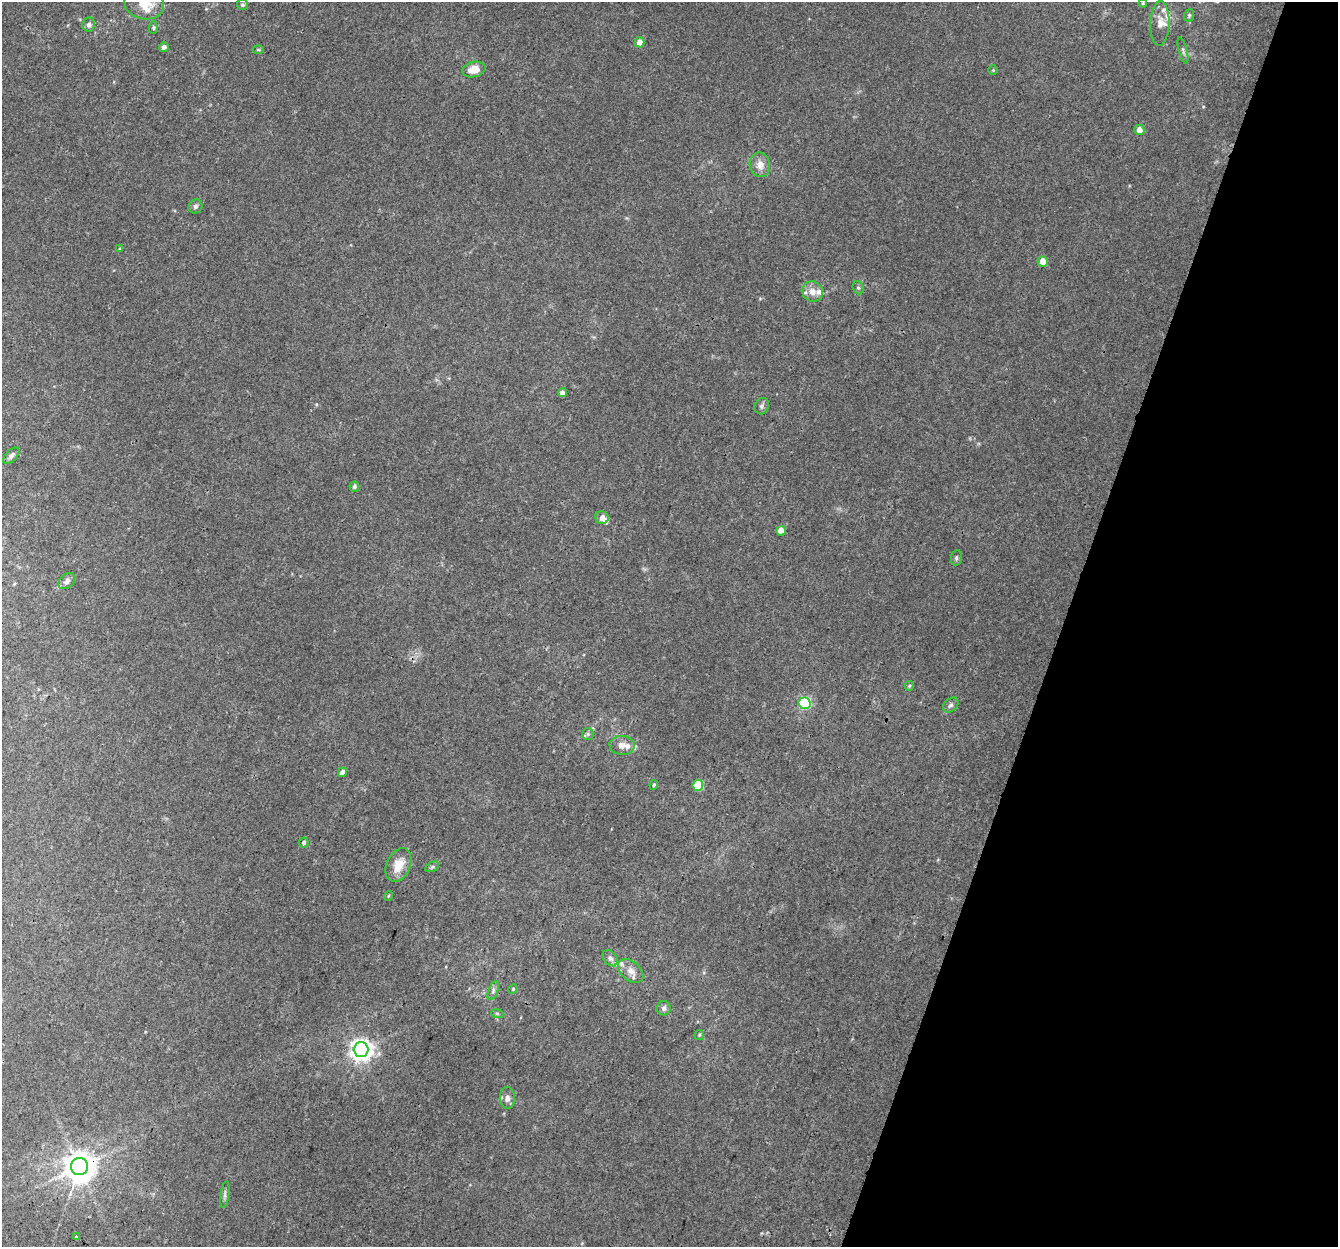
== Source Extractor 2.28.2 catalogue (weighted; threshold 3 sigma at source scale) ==
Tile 8 of 4 x 4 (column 4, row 2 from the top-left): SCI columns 4030-5365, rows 2762-4006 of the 5396 x 5587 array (HDU 1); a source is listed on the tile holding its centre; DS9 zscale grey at full resolution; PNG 1340 x 1249 px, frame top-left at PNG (2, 2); each listed source drawn as its Kron ellipse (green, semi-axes under 4 px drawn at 4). Shown black and unused: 21% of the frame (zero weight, under 3 of 4 exposures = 5% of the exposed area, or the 3 px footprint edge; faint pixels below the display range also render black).
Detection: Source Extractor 2.28.2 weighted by HDU 2 'WHT'; one run over the whole footprint, this tile lists its part. Background 0.0321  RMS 0.004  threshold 0.0179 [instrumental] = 3 sigma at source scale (4.5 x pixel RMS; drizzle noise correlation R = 1.50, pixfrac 1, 0.0396/0.0396 arcsec/px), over >= 5 px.
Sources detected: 62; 10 inside a brighter listed object's ellipse — not listed separately; the other 52 listed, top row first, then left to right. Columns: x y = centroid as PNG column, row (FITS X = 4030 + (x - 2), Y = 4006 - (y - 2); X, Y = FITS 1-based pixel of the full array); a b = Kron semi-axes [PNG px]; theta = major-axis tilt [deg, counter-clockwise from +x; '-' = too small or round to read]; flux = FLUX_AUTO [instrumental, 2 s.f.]
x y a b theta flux
1143 3 4 3 - 0.46
144 4 20 15 -11 7.5
242 5 6 5 - 0.75
1189 15 6 5 - 0.7
1160 23 22 9 88 3.9
89 24 7 6 - 1.1
153 28 6 4 86 0.56
640 42 5 5 - 3.8
164 47 5 4 - 1.3
258 50 6 4 -1 0.47
1183 50 13 4 -75 1.1
474 69 11 7 13 5.3
993 70 4 4 - 0.41
1139 130 5 5 - 3.1
760 165 12 10 -78 3.5
195 206 7 6 - 1.1
120 249 4 3 - 0.61
1043 261 5 5 - 5
858 288 7 5 -68 0.74
812 292 11 10 - 3.7
562 393 4 4 - 1.8
762 406 8 7 - 1.2
11 456 10 5 46 1.2
354 486 5 5 - 0.91
602 518 6 6 - 3.1
781 531 5 4 - 6.2
956 558 8 5 80 0.78
67 581 9 6 42 1.4
909 686 5 4 - 0.48
804 703 6 6 - 36
951 705 9 6 42 1.1
588 734 6 5 - 0.85
622 745 13 9 -4 2.9
342 772 5 4 - 1.8
654 785 5 4 - 0.47
698 785 5 5 - 14
304 842 5 5 - 0.86
398 865 18 12 66 6.8
432 867 7 4 30 0.65
388 896 5 3 - 0.34
610 958 9 6 -50 1.4
631 971 14 9 -41 3.4
513 989 5 4 - 0.43
493 991 10 4 70 1.1
664 1008 7 7 - 1.4
497 1013 6 4 -19 0.5
699 1035 5 4 - 0.5
361 1050 7 7 - 270
507 1098 11 7 -89 2
80 1166 9 8 - 670
225 1194 13 3 83 0.96
76 1237 3 3 - 1.4
Overlapping masked pixels (flux is a lower limit): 1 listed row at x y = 80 1166
Isophote crosses this tile's border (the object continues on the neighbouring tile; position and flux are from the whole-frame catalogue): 1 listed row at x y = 144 4